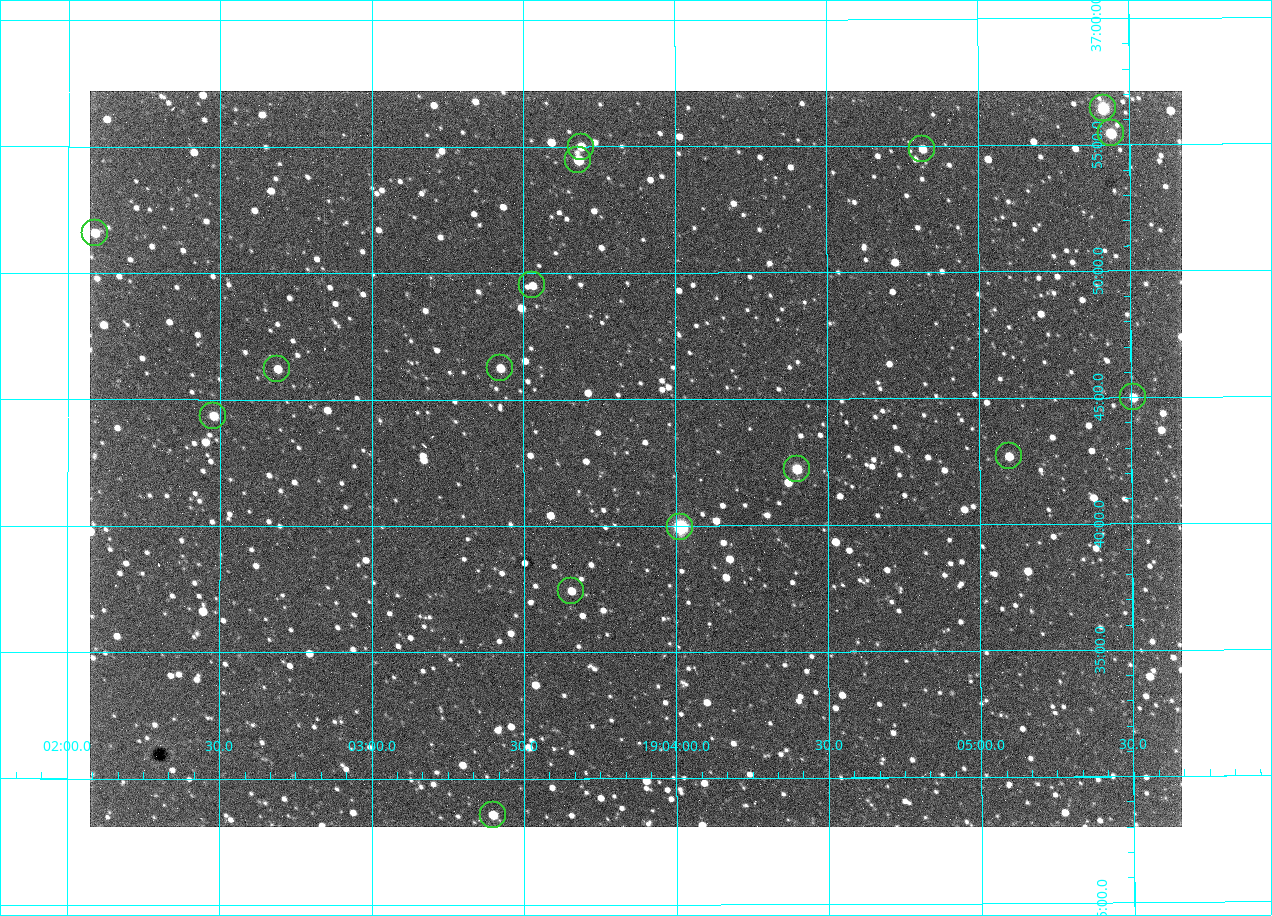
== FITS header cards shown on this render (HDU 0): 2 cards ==
NAXIS1  =                 1092 /fastest changing axis
NAXIS2  =                  736 /next to fastest changing axis

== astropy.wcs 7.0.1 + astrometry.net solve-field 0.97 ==
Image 1092 x 736 px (HDU 0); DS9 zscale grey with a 90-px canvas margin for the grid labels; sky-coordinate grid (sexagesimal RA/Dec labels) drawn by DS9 from the SOLVED WCS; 16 Tycho-2 reference stars matched to detected sources circled (green)
Header WCS: none
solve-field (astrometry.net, Tycho-2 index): SOLVED blind (the file carries no WCS)
Solved WCS: RA---TAN-SIP/DEC--TAN-SIP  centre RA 19:03:52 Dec +36:43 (285.97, +36.71 deg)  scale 2.37 arcsec/px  FOV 43.2' x 29.1'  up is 0 deg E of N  parity flipped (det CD > 0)
(file carries no celestial WCS; the grid is the blind solution)
Tycho-2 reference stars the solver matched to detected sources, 16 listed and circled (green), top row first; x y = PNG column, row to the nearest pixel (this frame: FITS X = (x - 90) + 1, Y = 736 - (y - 91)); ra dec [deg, ICRS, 3 dp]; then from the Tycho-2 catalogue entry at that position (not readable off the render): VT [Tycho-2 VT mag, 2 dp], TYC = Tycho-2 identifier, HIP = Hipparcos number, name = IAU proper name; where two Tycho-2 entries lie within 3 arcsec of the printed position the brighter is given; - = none
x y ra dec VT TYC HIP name
1103 108 286.353 +36.941 8.32 2652-644-1 93748 -
1111 133 286.360 +36.924 9.83 2652-14-1 - -
581 147 285.922 +36.917 10.48 2652-1249-1 - -
922 149 286.204 +36.915 10.94 2652-350-1 - -
578 160 285.920 +36.908 9.57 2652-218-1 - -
95 233 285.522 +36.860 10.88 2651-1921-1 - -
532 285 285.882 +36.825 10.95 2652-329-1 - -
500 368 285.856 +36.771 11.11 2652-1253-1 - -
277 369 285.672 +36.770 11.14 2651-2527-1 - -
1133 397 286.377 +36.750 10.72 2652-110-1 - -
213 416 285.620 +36.739 11.03 2651-1906-1 - -
1009 456 286.274 +36.711 10.88 2652-1070-1 - -
797 469 286.100 +36.704 10.14 2652-1649-1 - -
680 527 286.004 +36.666 8.52 2652-1368-1 - -
571 591 285.914 +36.624 11.11 2652-845-1 - -
493 815 285.849 +36.476 10.21 2652-1424-1 - -